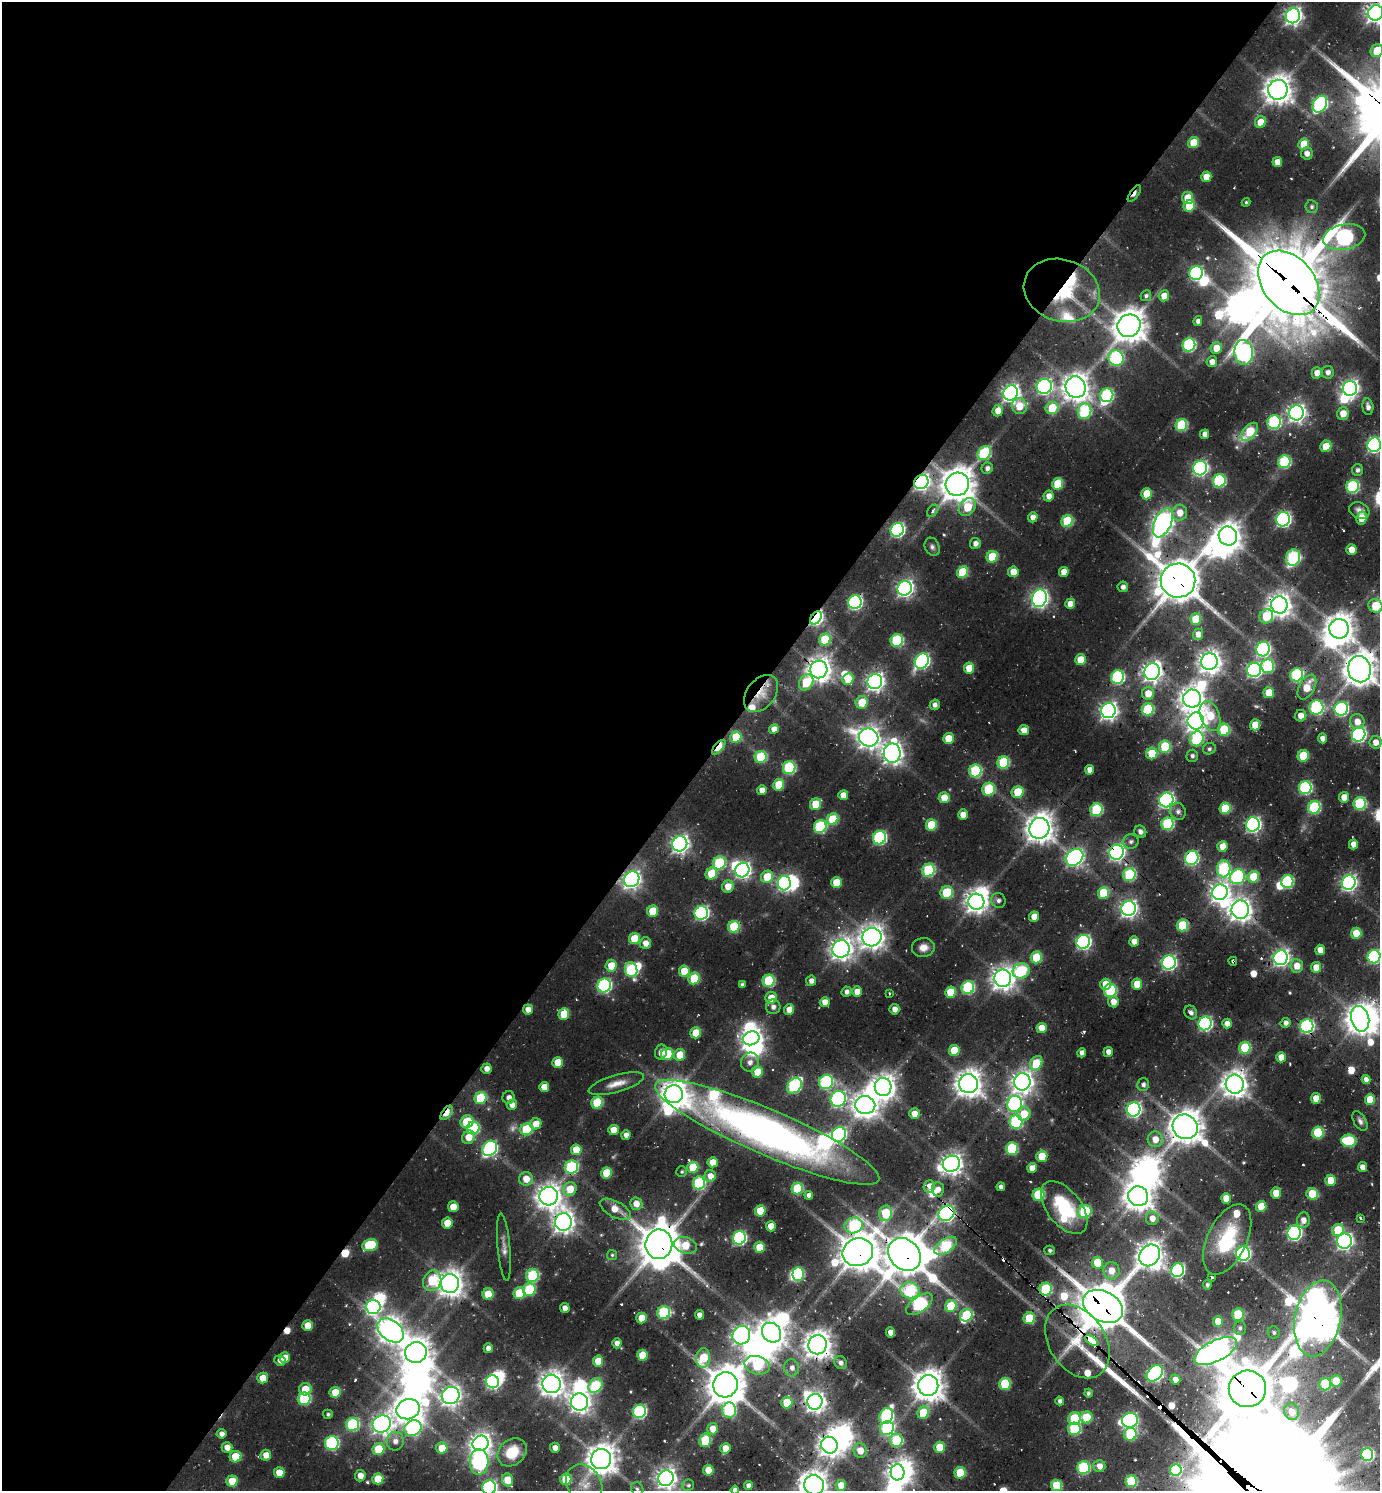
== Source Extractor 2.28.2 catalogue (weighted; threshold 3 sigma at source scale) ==
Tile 5 of 4 x 4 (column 1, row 2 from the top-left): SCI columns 644-2021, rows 2980-4468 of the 6306 x 6247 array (HDU 1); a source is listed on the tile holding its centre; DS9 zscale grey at full resolution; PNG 1382 x 1493 px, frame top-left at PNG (2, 2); each listed source drawn as its Kron ellipse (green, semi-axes under 4 px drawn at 4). Shown black and unused: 52% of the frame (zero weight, under 2 of 3 exposures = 12% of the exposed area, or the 3 px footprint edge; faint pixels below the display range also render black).
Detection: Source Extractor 2.28.2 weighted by HDU 2 'WHT'; one run over the whole footprint, this tile lists its part. Background 0.0765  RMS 0.01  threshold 0.0464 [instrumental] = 3 sigma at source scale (4.5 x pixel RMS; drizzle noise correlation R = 1.50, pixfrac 1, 0.05/0.05 arcsec/px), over >= 5 px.
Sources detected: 591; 6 too faint to see at this stretch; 39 inside a brighter object's white glare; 18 cosmic-ray / hot-pixel residue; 1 long thin detection or spike segment (spike, bleed or trail) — neither listed nor drawn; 8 inside a brighter listed object's ellipse — not listed separately; of the other 519, all 500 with FLUX_AUTO >= 1.6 (the completeness limit of this list) listed and drawn (19 fainter detections not listed), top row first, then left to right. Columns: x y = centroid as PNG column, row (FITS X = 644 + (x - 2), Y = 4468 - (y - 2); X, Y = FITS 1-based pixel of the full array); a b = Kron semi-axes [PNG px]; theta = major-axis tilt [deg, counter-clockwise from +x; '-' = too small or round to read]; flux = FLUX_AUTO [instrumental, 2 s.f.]
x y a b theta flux
1376 13 8 7 - 650
1293 16 7 7 - 470
1377 51 7 6 - 26
1278 90 10 9 - 1300
1320 104 9 6 57 190
1260 122 6 5 - 17
1194 143 5 5 - 30
1304 144 6 5 - 25
1307 153 6 6 - 6.2
1277 162 5 5 - 11
1206 177 5 5 - 15
1134 194 10 4 56 11
1188 198 6 5 - 28
1246 202 4 4 - 1.7
1189 206 6 5 - 31
1312 207 6 6 - 3.1
1344 237 21 12 11 330
1196 273 7 6 - 180
1289 283 36 25 -49 9000
1062 290 38 31 -18 130
1146 296 6 5 - 2.9
1164 296 5 5 - 12
1198 321 5 4 - 4.2
1129 326 12 11 - 1800
1189 345 7 6 - 130
1216 348 6 5 - 17
1244 352 12 9 -85 380
1116 358 8 7 - 180
1212 362 5 5 - 7.7
1328 372 6 6 - 5.5
1317 373 6 5 - 11
1044 387 7 7 - 300
1076 387 11 10 - 1200
1350 388 7 7 - 460
1011 393 8 7 - 520
1107 395 7 6 - 130
1019 406 8 7 - 21
1368 407 8 5 -82 5.4
1052 408 6 6 - 36
998 411 6 5 - 12
1085 411 8 6 76 100
1296 413 8 7 - 490
1343 413 6 6 - 15
1274 422 7 6 - 130
1181 425 6 5 - 80
1249 432 11 6 47 46
1205 434 5 4 - 6.6
1374 445 7 6 - 270
1326 446 6 5 - 27
984 453 8 6 50 85
1284 462 6 6 - 99
987 468 6 5 - 4.5
1200 468 7 7 - 260
1357 470 6 5 - 3.7
1219 481 6 6 - 120
921 482 7 6 - 360
957 484 12 11 - 2000
1058 484 6 5 - 44
1353 487 6 6 - 120
1147 494 5 5 - 27
1049 496 5 5 - 8
967 507 10 7 51 37
1359 510 10 8 -23 5.3
933 511 7 4 49 4.3
1180 513 8 7 - 14
1033 517 5 5 - 7.7
1361 518 6 5 - 16
1283 519 7 7 - 240
1067 521 6 5 - 64
1163 523 16 8 64 700
897 530 7 6 - 220
1228 536 9 9 - 1200
975 543 5 5 - 5.9
932 547 9 7 -67 3.4
1351 549 5 5 - 13
992 557 6 5 - 44
1293 558 8 7 - 110
963 572 6 5 - 50
1013 572 5 5 - 16
1064 572 5 5 - 14
1178 581 17 17 - 3300
1123 587 5 5 - 5.1
905 588 7 7 - 420
1039 598 9 7 74 450
855 602 7 6 - 230
1070 604 5 5 - 13
1279 605 8 8 - 980
1375 606 7 6 - 38
1266 616 7 6 - 34
816 618 7 5 52 250
1196 619 6 5 - 33
1339 629 10 9 - 1500
1198 634 5 5 - 8.5
825 640 6 5 - 56
897 640 6 6 - 94
1263 649 7 6 - 220
1081 660 5 5 - 26
922 661 8 6 52 230
1209 662 8 8 - 900
1268 666 7 6 - 85
969 668 5 5 - 20
819 669 9 8 - 1000
1359 669 13 11 -78 1900
1254 670 7 7 - 280
1152 672 8 7 - 610
1296 675 7 6 - 120
1118 677 7 6 - 140
848 679 6 5 - 25
806 682 8 6 58 35
875 682 8 7 - 510
1307 687 13 7 61 24
1148 693 6 6 - 17
1269 693 5 5 - 25
761 694 21 14 51 17
1192 699 9 9 - 970
862 702 6 6 - 26
935 705 5 5 - 4.6
1316 707 7 7 - 130
1148 709 6 6 - 77
1341 709 7 6 - 170
1108 711 8 7 - 490
1210 716 15 9 -69 30
1301 716 6 5 - 9.2
1196 721 8 8 - 700
1357 722 7 7 - 11
1255 725 5 5 - 22
774 729 5 4 - 8.2
1024 730 5 5 - 9.5
1224 730 6 6 - 52
1359 734 7 6 - 240
736 737 5 5 - 32
869 738 10 9 - 810
948 738 5 5 - 25
1322 738 5 4 - 6.8
1197 739 7 6 - 94
1376 742 6 6 - 10
719 747 9 4 50 40
1165 747 6 6 - 46
1209 749 6 5 - 2.7
892 753 10 8 90 720
1152 753 6 5 - 31
1192 756 6 6 - 3.3
1303 756 6 5 - 38
761 757 6 6 - 62
1003 762 6 6 - 75
789 768 6 6 - 100
1089 770 5 4 - 7.7
975 771 6 6 - 91
779 785 6 5 - 29
1305 788 6 6 - 140
989 789 6 6 - 60
762 790 5 4 - 9
1018 792 6 5 - 42
843 795 5 5 - 12
1344 797 5 5 - 14
944 798 5 5 - 17
1166 800 7 7 - 300
816 804 6 5 - 29
1360 804 6 6 - 92
1314 807 6 6 - 96
1225 808 6 5 - 47
1096 810 6 6 - 90
1178 811 9 7 -66 4.1
963 815 5 5 - 11
832 819 6 5 - 47
1168 824 6 6 - 94
1253 824 7 6 - 300
931 825 6 5 - 41
820 827 6 6 - 100
1039 828 10 10 - 1300
1140 832 6 5 - 4.1
879 838 7 6 - 150
1131 842 8 7 - 3.7
680 844 8 7 - 480
1353 844 5 4 - 9.5
1222 847 5 5 - 15
1116 852 7 7 - 360
1074 857 9 7 37 380
1192 858 7 6 - 150
719 863 7 6 - 81
1224 869 8 6 86 120
742 870 7 7 - 330
928 870 6 6 - 100
711 874 6 5 - 31
1129 875 6 6 - 93
767 877 6 6 - 30
1237 877 8 7 - 150
1253 877 6 5 - 35
632 879 8 7 - 460
1287 881 6 6 - 93
836 882 5 5 - 26
784 883 7 6 - 260
1349 883 7 7 - 340
728 886 6 6 - 14
947 892 6 6 - 45
1220 892 8 7 - 590
1103 893 6 5 - 40
998 900 7 7 - 4.3
976 902 8 7 - 850
1129 908 7 7 - 440
1240 910 9 8 - 820
653 911 5 5 - 30
701 913 7 6 - 200
1034 917 5 5 - 13
1182 925 6 5 - 55
734 927 6 5 - 58
1356 933 5 5 - 25
872 937 10 9 - 1000
634 939 5 5 - 30
1134 941 5 5 - 11
1083 942 7 6 - 240
645 943 6 5 - 9.9
923 947 11 9 6 9.4
841 949 9 8 - 840
1320 950 5 5 - 11
1036 957 6 5 - 42
1374 957 7 6 - 160
1281 958 7 7 - 370
1233 961 4 3 - 6
1169 962 7 6 - 280
611 966 6 5 - 21
1297 966 7 6 - 12
1316 967 5 5 - 16
631 970 7 6 - 100
684 971 5 5 - 25
1021 971 8 7 - 83
694 978 6 5 - 46
1003 978 8 8 - 960
769 981 6 6 - 77
811 981 5 5 - 6
742 984 4 3 - 2.6
1105 984 5 5 - 16
1137 984 5 5 - 21
604 985 7 6 - 180
968 988 6 6 - 110
1110 991 7 6 - 71
847 992 5 5 - 4.5
857 992 5 5 - 13
950 992 5 5 - 33
889 993 3 3 - 1.7
771 998 6 5 - 17
825 1002 5 5 - 11
1113 1002 5 5 - 9.7
773 1007 7 7 - 4.6
528 1009 5 5 - 9.6
789 1009 5 5 - 10
895 1009 5 5 - 7.2
1191 1012 7 6 - 4.4
564 1014 6 5 - 27
1360 1019 13 9 -76 1400
1205 1023 7 6 - 210
1286 1023 5 5 - 4.5
1227 1024 5 4 - 8.2
1307 1026 7 6 - 200
1042 1028 5 5 - 18
696 1033 5 5 - 28
751 1038 8 7 - 610
1245 1048 6 5 - 53
954 1050 5 5 - 26
661 1052 7 6 - 6.2
1108 1052 5 4 - 6.1
1082 1053 4 4 - 5.2
667 1054 6 6 - 35
680 1055 6 5 - 22
1281 1057 5 5 - 14
558 1062 5 5 - 23
750 1062 9 8 - 6.9
1036 1063 8 5 61 41
486 1069 5 5 - 6.7
757 1072 6 5 - 24
1366 1080 4 4 - 5.8
826 1082 7 7 - 140
1022 1082 8 8 - 810
616 1084 29 8 16 13
968 1084 9 9 - 1300
1235 1084 9 9 - 1100
1143 1085 6 6 - 4.1
794 1086 8 6 50 140
544 1087 5 5 - 13
883 1087 9 8 - 1000
674 1094 9 9 - 1200
509 1097 6 6 - 4.9
481 1098 6 5 - 61
1316 1098 5 5 - 14
838 1099 8 7 - 250
1370 1100 5 5 - 24
597 1103 6 5 - 52
1015 1104 8 7 - 230
512 1105 5 5 - 7.5
865 1105 10 9 - 1200
1134 1109 7 7 - 270
447 1113 8 4 53 19
914 1114 5 5 - 13
1024 1114 7 6 - 21
1360 1121 11 6 -60 3.8
467 1122 6 6 - 47
1016 1122 7 6 - 100
536 1124 6 5 - 14
1185 1127 13 12 - 1900
473 1128 6 6 - 76
527 1129 6 6 - 58
614 1130 5 5 - 16
767 1132 122 23 -23 610
1318 1133 6 5 - 65
839 1134 7 7 - 200
626 1135 5 4 - 5.6
468 1137 7 6 - 15
1155 1139 8 7 - 13
1349 1141 7 6 - 70
490 1148 8 6 50 200
1012 1148 6 6 - 80
576 1150 5 5 - 23
1042 1156 5 5 - 32
713 1162 5 5 - 17
951 1164 9 8 - 780
571 1167 7 6 - 120
693 1167 5 5 - 36
1362 1167 5 4 - 8.7
1032 1168 5 5 - 10
682 1172 5 5 - 1.7
606 1173 5 5 - 32
710 1176 6 5 - 8.6
526 1179 7 7 - 14
1330 1180 5 5 - 20
699 1183 6 6 - 97
929 1186 6 5 - 13
1001 1187 4 4 - 4
570 1189 7 6 - 20
797 1189 6 5 - 62
938 1189 7 6 - 6.8
1276 1193 5 5 - 14
1312 1194 6 5 - 38
809 1195 4 4 - 4.5
1039 1195 6 6 - 72
549 1196 9 9 - 1100
1138 1196 10 9 - 1500
1226 1198 5 5 - 15
636 1204 6 6 - 11
1261 1206 5 5 - 25
453 1207 5 5 - 15
1064 1208 30 17 -52 64
615 1209 17 8 -28 14
760 1211 5 5 - 35
1085 1212 7 6 - 84
886 1213 8 6 77 43
947 1213 9 7 37 310
1152 1218 7 6 - 9.4
1360 1218 3 3 - 3.5
1303 1220 8 6 73 7.1
563 1222 9 8 - 770
447 1223 5 5 - 20
854 1225 9 8 - 96
771 1226 5 5 - 15
1338 1230 6 6 - 32
1294 1233 7 6 - 250
739 1238 7 6 - 190
1227 1239 38 19 64 65
1344 1241 7 7 - 380
659 1244 15 13 82 3000
370 1245 8 6 14 65
685 1245 12 8 -15 30
946 1246 13 6 35 94
504 1247 34 6 -85 8.1
759 1247 5 5 - 26
1050 1250 5 5 - 2.6
858 1252 15 14 - 2500
904 1254 18 14 -48 3300
1243 1254 7 7 - 230
612 1255 5 5 - 1.8
1150 1255 11 9 50 1200
1097 1263 6 5 - 32
1178 1270 7 6 - 140
1111 1271 9 8 - 13
798 1274 7 5 88 73
532 1275 7 6 - 89
1212 1277 3 3 - 1.6
432 1281 10 9 - 38
450 1283 9 9 - 1200
1207 1285 5 4 - 2.8
529 1289 6 6 - 59
1046 1289 6 6 - 79
910 1290 10 8 -12 83
519 1293 6 5 - 43
488 1294 5 5 - 26
919 1304 15 7 35 150
951 1306 6 5 - 45
1103 1306 21 15 -28 4200
373 1307 7 7 - 250
565 1308 5 4 - 7.2
664 1313 6 6 - 100
1238 1314 6 6 - 46
699 1315 5 4 - 6.7
966 1315 6 6 - 55
641 1318 5 5 - 18
1029 1318 6 5 - 42
1318 1318 38 23 78 3500
1218 1321 5 5 - 20
308 1325 5 5 - 18
1240 1328 7 6 - 3
390 1330 15 10 -39 1100
890 1332 5 4 - 9.6
1274 1332 6 6 - 2.8
771 1333 10 9 - 1200
741 1335 9 8 - 420
1077 1341 40 28 -56 76
1092 1341 7 3 -37 790
617 1343 5 4 - 6.2
818 1345 9 9 - 1300
488 1348 5 4 - 6.2
1216 1351 23 10 27 1000
416 1352 11 10 - 1400
642 1355 5 5 - 27
285 1358 5 5 - 11
703 1358 10 7 89 43
280 1361 6 5 - 6.5
598 1361 5 5 - 22
840 1363 7 6 - 4.4
757 1365 13 9 -14 58
792 1368 8 7 - 6.6
1155 1373 9 6 45 260
263 1378 5 5 - 17
1175 1379 5 5 - 8.9
1336 1381 6 5 - 21
493 1382 7 6 - 210
551 1384 9 9 - 1000
1005 1384 6 5 - 55
1325 1384 6 6 - 53
725 1385 13 12 - 2600
928 1385 10 10 - 1600
595 1386 8 6 46 66
305 1389 6 6 - 20
1247 1389 19 18 - 5100
335 1392 5 5 - 22
1088 1393 4 3 - 2.1
451 1395 9 8 - 560
304 1399 6 6 - 84
1060 1401 4 4 - 3.9
580 1402 8 8 - 700
815 1402 8 7 - 620
787 1403 6 5 - 33
408 1409 12 10 17 1400
729 1410 8 7 - 110
639 1411 7 6 - 150
1292 1412 8 7 - 12
923 1413 6 5 - 37
328 1414 5 4 - 2.5
886 1416 8 6 65 150
1086 1417 6 6 - 34
1074 1419 6 6 - 62
1130 1420 8 7 - 280
382 1424 9 8 - 580
352 1425 7 6 - 99
413 1428 9 7 30 230
887 1428 7 6 - 120
713 1429 6 5 - 13
1074 1429 6 6 - 77
222 1434 5 5 - 5.6
1130 1434 6 6 - 61
705 1440 7 5 76 51
896 1440 6 6 - 75
395 1441 9 8 - 7.3
332 1443 7 6 - 150
480 1443 8 7 - 630
829 1445 8 8 - 840
227 1447 5 5 - 9.1
939 1447 5 5 - 26
442 1448 5 5 - 21
555 1448 5 5 - 6.3
725 1448 6 5 - 15
378 1449 6 5 - 36
860 1450 7 6 - 12
512 1452 16 12 42 29
1367 1454 6 6 - 130
266 1455 5 5 - 12
235 1457 6 5 - 28
601 1459 10 10 - 1500
479 1462 13 9 89 270
1099 1466 6 6 - 8.7
1083 1468 6 6 - 100
708 1470 5 5 - 21
1176 1470 6 6 - 76
898 1472 8 7 - 720
279 1473 5 5 - 18
960 1473 6 5 - 43
360 1476 5 5 - 11
666 1478 8 7 - 650
378 1479 5 5 - 31
566 1479 5 5 - 34
508 1480 6 5 - 21
232 1481 5 5 - 21
1131 1481 6 5 - 59
584 1484 21 17 -56 17
688 1485 6 5 - 1.7
814 1485 10 9 - 1200
841 1485 5 5 - 18
1056 1485 6 5 - 38
748 1486 4 4 - 5.3
489 1488 7 6 - 220
637 1489 7 6 - 2.5
735 1490 4 4 - 5
Overlapping masked pixels (flux is a lower limit): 34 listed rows (the first 20) at x y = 1134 194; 1289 283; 1062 290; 921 482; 1178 581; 855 602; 1375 606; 816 618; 819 669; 1152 672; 761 694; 719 747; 1116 852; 1129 875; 632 879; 1233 961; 528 1009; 1307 1026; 1235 1084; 674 1094
Isophote crosses this tile's border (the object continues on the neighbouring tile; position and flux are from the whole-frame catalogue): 9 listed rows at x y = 1376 13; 1377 51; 1374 445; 1375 606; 1374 957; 666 1478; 814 1485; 489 1488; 735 1490